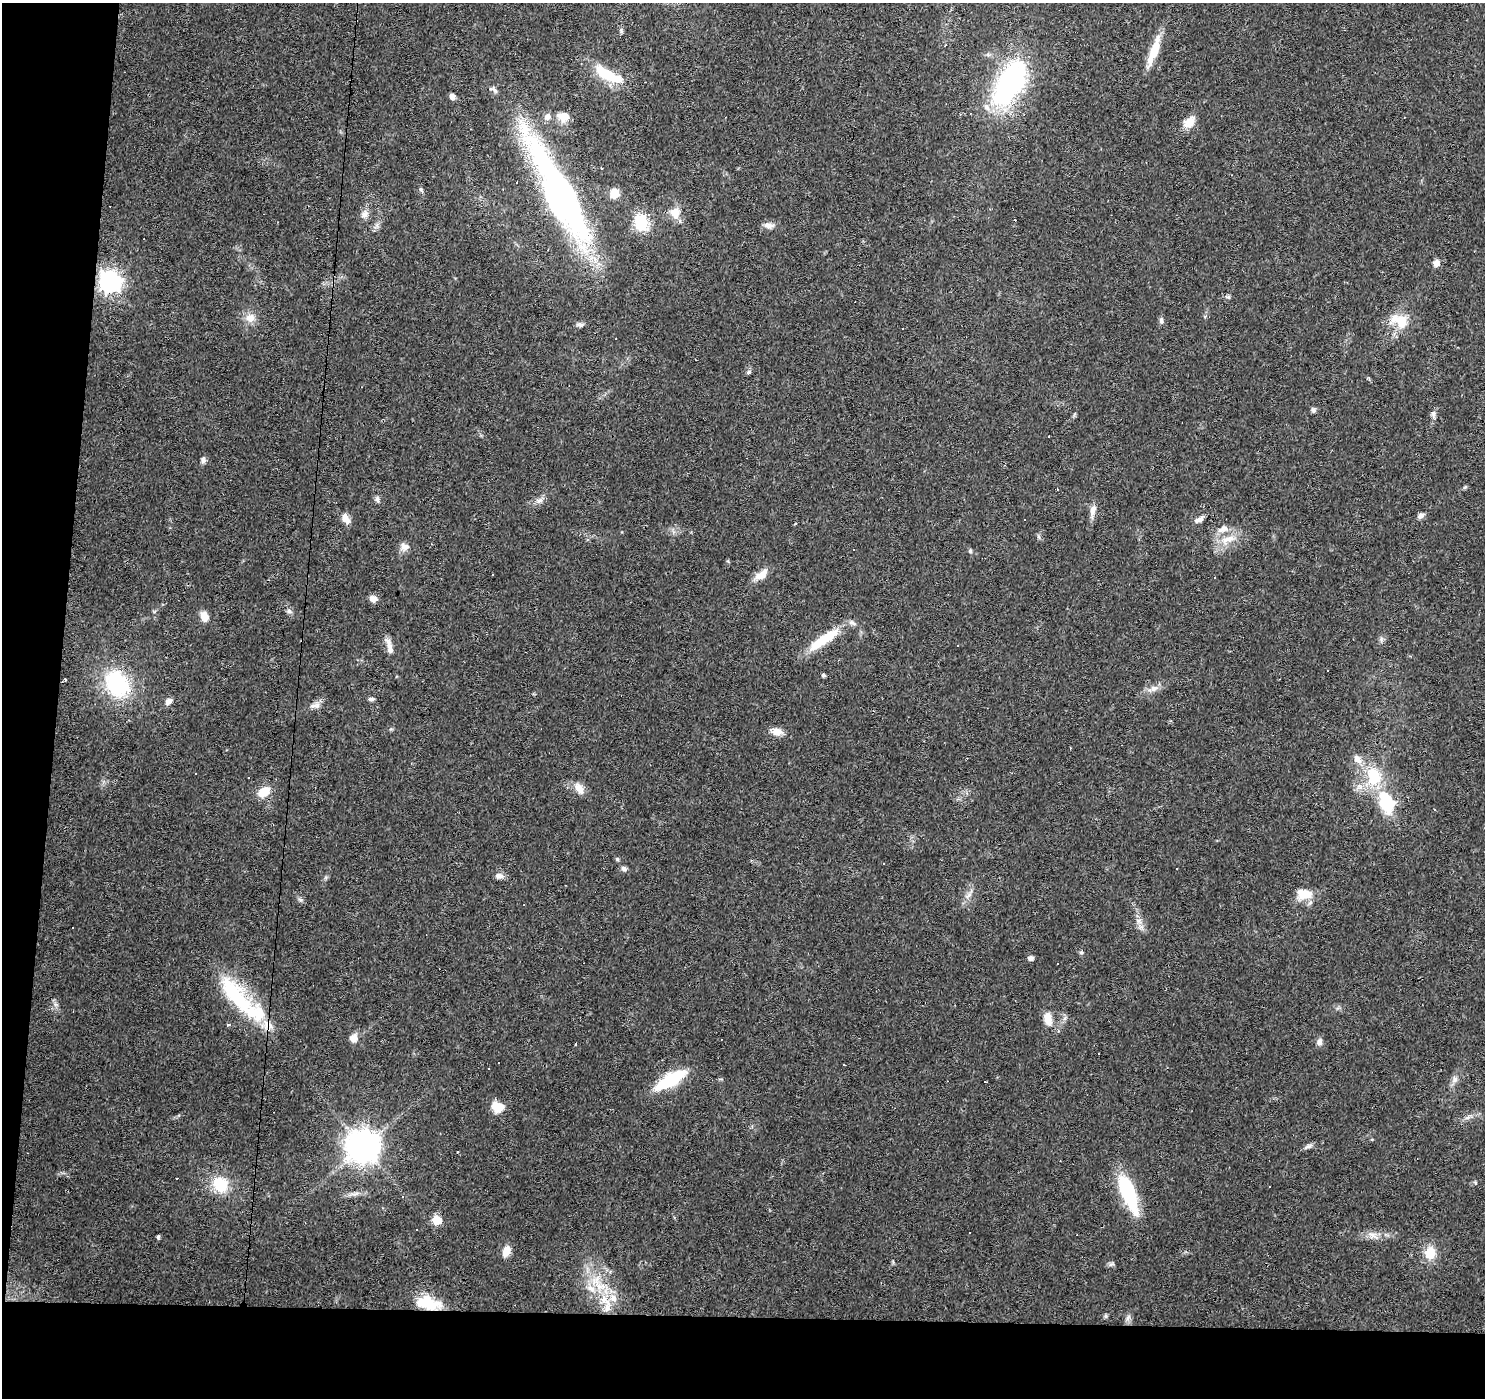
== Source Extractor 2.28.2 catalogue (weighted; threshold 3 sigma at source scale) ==
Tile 7 of 3 x 3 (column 1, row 3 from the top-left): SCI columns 1-1483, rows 226-1621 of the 4453 x 4693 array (HDU 1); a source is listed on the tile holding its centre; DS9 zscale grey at full resolution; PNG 1487 x 1400 px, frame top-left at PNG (2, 3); no overlay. Shown black and unused: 10% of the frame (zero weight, under 3 of 4 exposures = <1% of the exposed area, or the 3 px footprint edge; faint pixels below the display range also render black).
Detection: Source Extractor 2.28.2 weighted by HDU 2 'WHT'; one run over the whole footprint, this tile lists its part. Background 0.0271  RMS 0.0037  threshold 0.0166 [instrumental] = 3 sigma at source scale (4.5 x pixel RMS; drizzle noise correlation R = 1.50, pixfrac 1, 0.0396/0.0396 arcsec/px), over >= 5 px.
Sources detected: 151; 1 inside a brighter object's white glare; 36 cosmic-ray / hot-pixel residue — not listed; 8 inside a brighter listed object's ellipse — not listed separately; the other 106 listed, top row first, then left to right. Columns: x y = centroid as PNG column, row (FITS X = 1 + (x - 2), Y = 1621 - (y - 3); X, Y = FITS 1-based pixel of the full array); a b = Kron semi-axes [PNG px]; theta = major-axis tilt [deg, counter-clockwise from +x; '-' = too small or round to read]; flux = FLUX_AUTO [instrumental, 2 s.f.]
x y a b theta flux
621 31 7 5 -70 0.64
1154 51 39 8 70 8.9
607 74 30 12 -31 14
1013 82 27 15 55 110
452 96 7 6 - 1.5
986 107 11 7 -58 2.1
564 116 14 9 -10 4.8
547 117 8 7 - 2.1
1189 122 18 12 45 4.1
601 168 3 2 - 0.25
421 190 9 4 -65 0.69
560 193 105 21 -62 180
614 193 10 9 - 5
675 213 15 14 - 4.9
364 214 12 9 53 2.2
641 222 7 6 - 48
768 225 14 7 -10 2
376 226 9 4 45 1.1
1436 263 8 8 - 1.9
110 281 8 8 - 210
1228 297 8 5 -15 0.76
250 318 13 12 - 3.8
1161 321 9 6 -76 0.98
1401 321 19 15 -60 7.9
580 325 10 5 -4 0.97
748 372 7 5 28 0.75
1313 410 7 6 - 0.85
1433 414 12 6 -88 1.4
1049 437 3 3 - 1.1
203 460 9 6 89 1.2
1465 487 7 4 44 0.5
377 499 9 5 -83 1
539 501 12 7 27 1.9
1093 510 17 7 78 2.8
1420 516 9 6 21 1.4
346 519 14 8 -55 3
1199 519 12 5 31 1.9
1223 529 15 9 18 3.3
1038 537 8 4 -81 0.66
1228 539 25 10 15 6.2
404 547 12 10 -7 2.4
970 551 6 5 - 0.63
493 574 3 2 - 0.23
761 574 20 9 37 4.3
373 599 11 8 2 2
289 611 8 6 -28 1
204 616 13 9 -69 3.1
824 639 46 11 34 13
1381 639 8 6 72 0.99
389 647 24 7 -74 3.2
824 675 4 3 - 0.86
65 679 3 3 - 0.51
117 684 24 18 -57 38
1154 688 13 8 24 2.4
371 699 8 4 0 0.87
168 701 9 7 38 1.8
315 705 16 8 14 2.3
777 732 16 9 -8 3.3
1357 759 13 8 -54 3
196 774 3 3 - 0.57
1373 776 22 16 -80 16
579 788 17 9 -58 3.4
264 792 13 9 28 6.8
1387 802 21 14 -71 20
1434 809 4 2 - 0.26
617 859 6 5 - 0.55
624 869 7 7 - 1.1
499 876 10 6 -4 2.1
1304 894 19 13 4 6.7
968 896 11 5 37 1.6
300 900 8 5 -20 0.81
524 905 3 2 - 0.22
1139 921 9 6 -16 1.6
1081 952 6 5 - 0.6
1030 958 5 4 - 1.7
237 996 71 22 -47 34
55 1004 7 5 -46 0.99
1048 1020 15 11 -50 4
228 1025 4 3 - 0.64
354 1038 11 9 83 2.8
1319 1042 9 8 - 1.5
843 1065 3 3 - 1.7
489 1068 2 2 - 0.28
670 1080 21 8 30 41
1455 1080 9 8 - 1.8
985 1082 3 2 - 0.6
497 1107 14 11 -17 6.3
1468 1117 10 5 35 1.2
1372 1139 5 3 - 0.33
363 1146 10 10 - 680
1308 1146 13 5 24 1.2
457 1152 2 2 - 0.33
220 1184 17 14 -52 13
1128 1193 40 13 -68 28
354 1194 24 4 9 2.1
402 1196 4 3 - 0.63
437 1220 6 5 - 18
970 1232 3 3 - 0.42
1372 1235 12 10 -23 2.6
158 1237 6 4 80 0.6
506 1251 12 7 66 4
1430 1253 16 12 -89 6.3
605 1299 24 13 -61 10
427 1303 30 15 -11 13
1105 1316 6 5 - 0.58
1128 1318 9 6 63 1.3
Overlapping masked pixels (flux is a lower limit): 4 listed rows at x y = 560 193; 237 996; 1128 1193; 427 1303